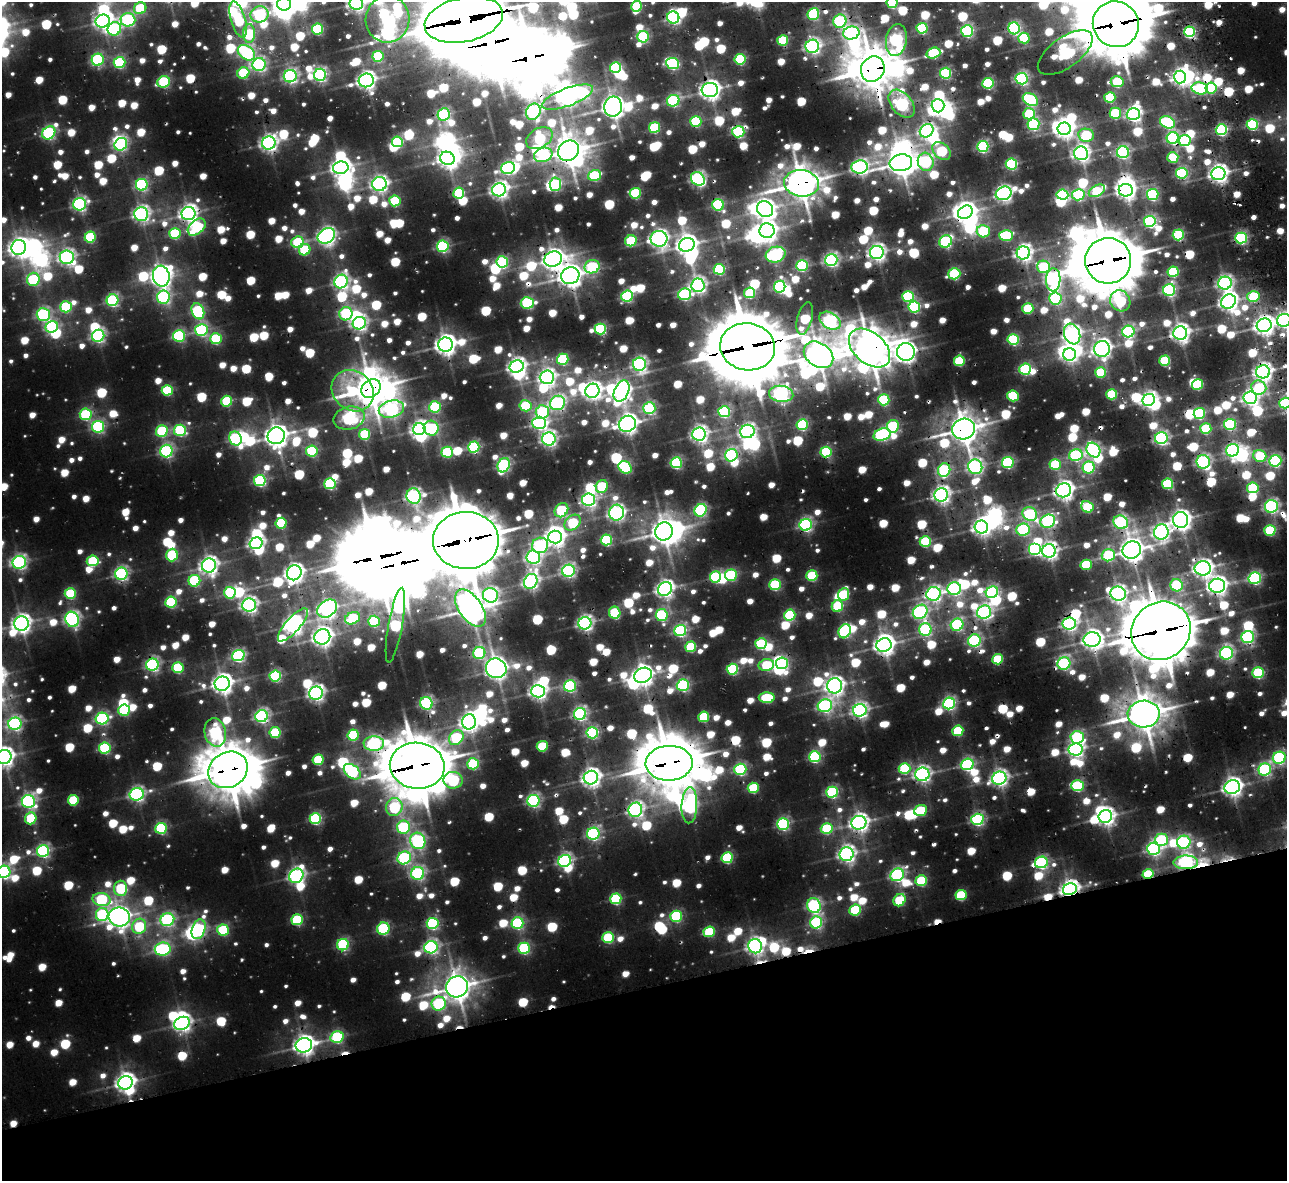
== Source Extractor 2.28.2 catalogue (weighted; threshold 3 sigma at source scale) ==
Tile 14 of 4 x 4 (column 2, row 4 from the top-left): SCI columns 1724-3008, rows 250-1428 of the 5580 x 5245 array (HDU 1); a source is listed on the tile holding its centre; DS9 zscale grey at full resolution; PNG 1289 x 1183 px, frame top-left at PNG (2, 2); each listed source drawn as its Kron ellipse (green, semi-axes under 4 px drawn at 4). Shown black and unused: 16% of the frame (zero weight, under 2 of 3 exposures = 11% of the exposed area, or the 3 px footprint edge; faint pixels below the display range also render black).
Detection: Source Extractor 2.28.2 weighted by HDU 2 'WHT'; one run over the whole footprint, this tile lists its part. Background 0.0879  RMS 0.03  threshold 0.134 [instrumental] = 3 sigma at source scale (4.5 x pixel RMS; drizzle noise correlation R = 1.50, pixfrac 1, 0.05/0.05 arcsec/px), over >= 5 px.
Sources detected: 1563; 7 too faint to see at this stretch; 131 inside a brighter object's white glare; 14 cosmic-ray / hot-pixel residue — neither listed nor drawn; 8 inside a brighter listed object's ellipse — not listed separately; of the other 1403, all 500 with FLUX_AUTO >= 257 (the completeness limit of this list) listed and drawn (903 fainter detections not listed), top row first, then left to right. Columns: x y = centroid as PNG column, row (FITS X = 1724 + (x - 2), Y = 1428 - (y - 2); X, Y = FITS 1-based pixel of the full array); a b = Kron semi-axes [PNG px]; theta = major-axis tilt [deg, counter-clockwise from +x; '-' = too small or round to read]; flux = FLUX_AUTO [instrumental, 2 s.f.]
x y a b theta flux
892 2 5 5 - 400
356 3 7 6 - 1400
284 4 7 6 - 2000
637 6 5 5 - 300
140 8 6 5 - 280
260 14 9 8 - 610
813 14 6 5 - 490
673 17 6 6 - 1000
238 19 18 7 -74 290
387 19 23 22 - 1300
128 20 7 7 - 620
464 20 40 22 12 29000
103 21 7 6 - 1600
840 21 7 6 - 760
1116 24 23 22 - 17000
922 28 5 5 - 420
1014 28 6 5 - 760
114 29 7 6 - 670
317 29 5 5 - 420
967 31 6 5 - 770
1189 32 5 5 - 640
851 33 8 6 12 990
249 34 9 6 89 410
643 37 6 5 - 450
1024 38 5 5 - 290
783 40 5 5 - 270
896 40 16 10 81 1000
812 46 7 6 - 1300
1065 52 32 15 36 900
246 53 9 6 -36 710
933 53 7 5 17 380
378 56 5 5 - 350
740 59 5 5 - 420
98 60 6 6 - 580
120 63 6 5 - 460
673 63 6 5 - 560
259 64 6 6 - 870
616 67 6 5 - 480
873 69 13 11 63 7800
243 73 6 5 - 320
946 73 5 5 - 500
320 75 6 6 - 970
290 76 6 6 - 1000
1180 77 6 6 - 1700
1022 79 6 6 - 920
366 80 7 7 - 2000
164 82 6 5 - 510
1117 82 6 5 - 370
988 83 5 5 - 520
1200 88 8 6 -12 460
1211 88 5 5 - 310
710 90 8 7 - 2400
567 97 27 9 20 2500
1110 97 5 5 - 290
1030 100 8 6 -32 540
673 101 6 5 - 620
902 104 16 10 -50 970
938 106 7 6 - 1000
613 107 10 9 - 3300
533 112 8 7 - 950
1115 113 5 5 - 280
444 114 6 6 - 650
1029 114 6 5 - 300
1133 114 6 6 - 1100
696 121 5 5 - 390
1167 122 8 5 -23 630
1033 124 6 5 - 550
1252 125 5 5 - 470
654 128 5 5 - 370
1064 129 6 6 - 2100
1221 130 6 5 - 600
927 131 7 6 - 1000
738 132 6 5 - 620
49 133 7 6 - 840
1086 135 8 6 -9 320
539 138 14 9 30 350
1173 138 6 6 - 720
1185 141 6 5 - 370
397 142 5 5 - 440
269 143 7 6 - 1700
121 144 7 6 - 660
983 146 6 5 - 690
568 151 11 9 42 5000
941 151 10 7 -41 320
1123 152 6 6 - 880
1081 153 7 7 - 1600
543 155 9 7 20 360
1173 157 5 5 - 260
447 158 7 6 - 2100
926 162 9 8 - 330
901 163 11 8 7 4600
1011 164 6 5 - 560
859 167 8 6 6 1200
341 168 8 6 11 2100
508 168 7 6 - 810
1182 173 6 5 - 570
1218 174 7 6 - 2100
595 175 6 5 - 350
698 179 7 6 - 1000
801 183 17 13 -8 6100
379 184 7 7 - 1400
555 184 7 5 85 440
142 185 6 6 - 690
499 190 7 6 - 1600
1126 190 7 6 - 1900
1097 191 9 5 29 270
459 193 5 5 - 330
635 193 5 5 - 380
1004 193 8 6 21 1400
1062 195 6 5 - 480
1078 195 6 5 - 550
1153 195 6 5 - 510
395 201 5 5 - 300
80 204 6 6 - 1000
718 205 6 5 - 540
765 209 8 7 - 1600
965 212 8 6 34 2500
188 213 7 6 - 1900
141 214 7 6 - 1400
1150 221 6 5 - 720
197 227 10 7 42 400
767 231 7 7 - 2000
983 231 6 6 - 330
175 234 5 5 - 360
1006 235 7 5 -1 350
1178 235 5 5 - 480
326 236 9 7 34 1700
90 237 5 5 - 370
1241 238 5 5 - 730
659 239 8 8 - 1700
631 241 6 5 - 300
946 241 6 6 - 600
298 242 6 5 - 350
687 245 8 6 19 2700
443 246 6 5 - 730
19 247 7 7 - 2000
305 250 6 5 - 280
877 252 7 6 - 1700
1023 253 7 6 - 1700
776 255 10 7 17 650
67 257 7 7 - 1300
553 259 9 7 24 2600
831 260 6 6 - 1100
1108 261 23 23 - 15000
502 262 6 5 - 550
802 265 5 5 - 530
592 267 7 6 - 410
1043 267 6 6 - 330
719 269 5 5 - 470
1173 272 5 5 - 340
954 274 6 5 - 490
161 276 10 8 -76 2700
570 276 9 8 - 3500
33 279 7 6 - 450
1053 280 11 7 88 1100
341 281 7 6 - 1200
1225 283 6 6 - 1200
698 285 7 6 - 1300
780 287 6 5 - 720
1169 290 6 6 - 800
750 293 5 5 - 330
685 294 6 6 - 570
627 296 6 5 - 610
908 296 6 5 - 520
1253 296 6 5 - 310
163 297 6 6 - 720
1055 299 6 6 - 550
112 300 6 5 - 750
1120 301 11 9 -55 400
1228 302 8 6 37 1900
527 303 6 5 - 500
66 307 6 5 - 380
914 307 6 5 - 520
1028 308 5 5 - 260
198 311 8 6 -68 550
346 314 7 6 - 520
43 315 6 6 - 770
805 318 16 7 75 270
1284 320 7 6 - 1300
830 321 11 8 -31 1100
359 323 7 6 - 1200
1264 325 7 6 - 2300
52 327 6 5 - 560
600 329 6 5 - 560
201 330 6 6 - 630
1128 331 6 5 - 790
1180 333 7 6 - 2000
1072 334 10 8 -70 1600
98 336 6 6 - 970
179 336 6 5 - 570
216 339 6 5 - 350
1013 340 5 5 - 490
445 345 7 7 - 2600
748 347 27 23 -9 21000
870 348 24 15 -41 7300
1102 349 8 8 - 1800
906 352 9 9 - 2600
1070 354 6 6 - 1100
819 355 16 11 -35 4800
563 359 6 5 - 430
959 361 5 5 - 280
1165 361 5 5 - 320
639 364 6 6 - 1200
517 366 7 6 - 1700
1025 369 6 5 - 510
1101 372 5 5 - 280
1263 372 7 6 - 1900
547 377 7 7 - 1600
1197 384 5 5 - 290
371 388 10 8 39 6600
1259 388 7 7 - 300
167 390 5 5 - 320
353 391 22 19 -40 270
592 391 7 7 - 1700
622 391 11 7 66 2000
781 394 12 8 -6 1400
1112 394 5 5 - 290
1013 396 6 5 - 290
1250 398 6 6 - 1500
884 400 5 5 - 470
1149 400 6 5 - 1500
227 401 5 5 - 300
557 403 8 7 - 940
1285 403 6 5 - 430
525 406 6 5 - 270
435 407 6 5 - 470
649 408 6 6 - 600
391 409 13 8 13 930
542 412 6 6 - 400
724 412 6 5 - 590
1199 413 5 5 - 420
86 414 6 6 - 440
349 418 16 11 14 740
539 423 7 6 - 970
627 424 9 8 - 2300
1230 424 6 5 - 510
802 425 5 5 - 460
893 426 6 6 - 440
98 427 6 6 - 680
431 428 7 7 - 350
419 429 6 6 - 1500
964 429 11 10 - 5200
1206 429 5 5 - 290
180 430 6 5 - 470
162 431 6 5 - 400
747 431 7 6 - 1200
365 434 5 5 - 310
699 434 7 6 - 1600
882 435 9 6 18 730
276 436 9 8 - 3500
235 438 7 6 - 680
1161 438 6 6 - 1000
549 439 6 6 - 1300
474 447 6 5 - 600
1093 450 8 6 -54 880
1233 450 6 6 - 950
166 451 6 6 - 820
312 451 6 5 - 420
447 452 6 5 - 340
826 452 5 5 - 410
731 455 6 6 - 740
1076 455 7 6 - 560
1260 456 6 5 - 280
1275 461 6 5 - 680
1008 462 6 5 - 600
1203 462 7 6 - 960
676 463 5 5 - 550
1055 464 5 5 - 320
504 465 7 5 63 800
625 467 7 5 -36 570
975 467 7 7 - 1200
1089 468 6 6 - 490
944 470 7 6 - 490
260 480 6 5 - 610
330 484 5 5 - 490
1167 484 5 5 - 380
602 486 6 5 - 290
1253 488 6 5 - 370
1064 490 7 7 - 2100
941 495 7 6 - 1700
414 496 8 7 - 1300
589 500 6 6 - 1200
1271 506 6 6 - 1000
1087 507 6 5 - 310
561 510 7 6 - 330
700 510 6 5 - 710
616 513 8 7 - 1400
1030 514 7 6 - 540
1181 520 8 7 - 2400
1048 521 7 6 - 740
1121 522 7 6 - 860
281 523 5 5 - 320
573 523 9 6 41 300
806 525 6 6 - 970
981 527 7 6 - 1800
1023 530 7 6 - 550
1270 530 5 5 - 340
664 531 9 8 - 3900
1161 532 7 7 - 1400
555 537 7 6 - 2000
466 540 33 28 0 25000
606 540 5 5 - 470
925 541 5 5 - 340
256 543 6 5 - 1400
540 545 8 7 - 570
1034 549 6 6 - 490
1132 550 9 8 - 3700
1049 551 7 6 - 1700
172 555 6 5 - 380
1108 555 7 6 - 360
533 557 7 6 - 1000
93 561 6 5 - 300
19 562 7 6 - 1100
209 565 7 7 - 1900
1086 565 5 5 - 290
1203 568 8 7 - 1900
568 571 6 6 - 1000
294 573 8 7 - 2100
121 574 6 6 - 960
731 575 6 5 - 430
812 576 5 5 - 310
716 577 5 5 - 470
1255 578 6 5 - 800
194 581 6 5 - 480
531 581 7 6 - 1300
775 585 6 5 - 420
1177 585 6 6 - 550
1217 586 8 7 - 2000
665 589 7 6 - 1800
954 589 6 6 - 930
992 592 6 5 - 760
230 593 6 5 - 400
70 594 5 5 - 310
844 594 6 5 - 280
934 594 7 7 - 1300
1118 594 8 7 - 1600
490 595 7 7 - 1100
171 602 6 5 - 470
249 605 7 6 - 1500
837 606 6 5 - 300
470 608 21 11 -55 5000
327 609 11 8 35 1800
920 612 8 6 41 1000
984 612 7 6 - 1200
615 613 6 5 - 330
662 615 6 6 - 550
790 615 6 5 - 440
352 618 8 6 26 310
72 619 8 6 -66 1200
374 621 6 5 - 410
585 623 6 6 - 1300
21 624 7 7 - 2000
1069 624 6 6 - 1100
293 625 21 7 48 2300
395 625 38 7 80 890
957 625 6 6 - 620
925 630 6 6 - 610
680 631 6 5 - 750
845 631 7 6 - 620
1161 631 31 28 40 17000
322 637 8 7 - 2200
1248 637 6 6 - 740
1092 639 8 7 - 2200
974 641 6 6 - 680
761 644 6 5 - 400
884 645 8 6 14 2500
691 647 5 5 - 260
479 653 6 6 - 540
1226 653 6 6 - 930
238 655 6 5 - 810
998 659 5 5 - 270
782 663 6 6 - 620
1064 664 6 6 - 700
152 665 6 6 - 940
766 665 8 6 10 260
178 668 5 5 - 350
496 668 10 9 - 3400
732 669 6 5 - 470
1258 673 6 5 - 450
643 675 9 7 23 2400
275 676 5 5 - 580
222 684 7 7 - 2700
683 685 6 5 - 710
570 686 6 5 - 660
834 686 7 7 - 1900
538 691 7 6 - 1700
316 693 7 6 - 1500
767 698 8 5 -2 300
426 703 6 6 - 860
949 703 6 5 - 850
825 706 7 6 - 990
124 710 6 5 - 350
860 710 7 6 - 1300
580 714 6 6 - 990
1144 714 16 13 2 6300
262 716 6 6 - 1100
704 717 5 5 - 260
102 718 6 6 - 650
469 722 8 6 81 2000
15 724 6 6 - 940
958 731 5 5 - 260
215 732 14 10 -76 710
275 733 5 5 - 330
592 733 6 5 - 620
353 735 5 5 - 360
1077 737 7 6 - 540
456 738 8 6 47 470
374 744 10 7 3 950
542 746 5 5 - 260
105 748 6 5 - 480
1076 749 7 6 - 1300
4 757 7 7 - 2200
815 757 6 5 - 590
1279 758 6 6 - 710
318 760 5 5 - 260
669 763 23 17 2 11000
473 764 6 5 - 420
967 764 6 5 - 710
417 766 27 23 -7 15000
905 768 6 5 - 370
740 769 6 5 - 570
228 770 21 17 32 10000
1265 770 6 6 - 740
352 772 9 6 -39 610
922 774 7 6 - 1400
591 778 7 6 - 2100
999 778 7 6 - 1500
453 780 9 8 - 490
1077 786 6 5 - 440
1232 787 8 7 - 2100
753 788 5 5 - 280
832 792 6 5 - 580
137 794 7 6 - 1100
73 800 5 5 - 300
28 801 6 6 - 1100
533 801 6 6 - 840
689 805 18 8 87 1200
394 807 9 8 - 440
635 810 7 6 - 1400
921 810 6 5 - 270
1105 817 7 6 - 1900
31 818 6 5 - 260
315 819 6 5 - 570
977 819 6 5 - 790
859 823 7 6 - 1900
783 824 6 5 - 710
403 827 7 6 - 540
161 828 6 5 - 480
827 829 6 5 - 310
593 834 6 6 - 890
1161 840 6 6 - 420
418 841 8 7 - 890
1184 842 7 6 - 730
1153 849 6 6 - 990
43 851 6 6 - 820
847 854 7 7 - 1600
404 858 7 6 - 720
727 858 6 5 - 400
565 861 6 6 - 1000
1041 862 6 6 - 770
1186 862 12 7 1 1200
4 872 6 6 - 890
418 873 6 6 - 840
1148 874 5 4 - 300
897 875 7 6 - 950
296 876 7 6 - 1400
921 881 6 5 - 290
121 888 7 6 - 320
1070 889 7 5 22 2100
961 895 5 5 - 290
616 899 6 5 - 420
101 900 9 6 -12 440
899 900 6 5 - 270
814 905 8 6 -72 790
855 910 6 5 - 320
102 915 6 6 - 440
676 916 6 5 - 440
119 917 10 9 - 3000
167 920 7 6 - 810
297 920 6 5 - 370
816 922 6 6 - 590
433 923 6 5 - 560
517 923 6 5 - 580
139 926 7 7 - 280
199 929 10 6 70 740
383 929 6 6 - 450
223 930 6 5 - 340
709 932 6 5 - 300
608 938 6 5 - 390
343 945 6 5 - 490
755 946 7 6 - 1600
431 947 6 6 - 1000
524 948 6 5 - 500
163 949 8 6 7 720
457 987 11 10 - 4300
439 1004 7 7 - 570
182 1023 8 6 24 1600
337 1037 7 5 14 520
304 1045 8 7 - 2400
125 1083 7 6 - 2300
Overlapping masked pixels (flux is a lower limit): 53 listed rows (the first 20) at x y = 387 19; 464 20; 840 21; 1116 24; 1189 32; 1065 52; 873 69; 1200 88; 1211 88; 710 90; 902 104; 533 112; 1167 122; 1252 125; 927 131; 738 132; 1173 138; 901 163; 698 179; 801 183
Isophote crosses this tile's border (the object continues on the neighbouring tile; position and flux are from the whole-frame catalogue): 11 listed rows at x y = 892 2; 356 3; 284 4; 260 14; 238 19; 464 20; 1116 24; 1284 320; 1285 403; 4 757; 4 872